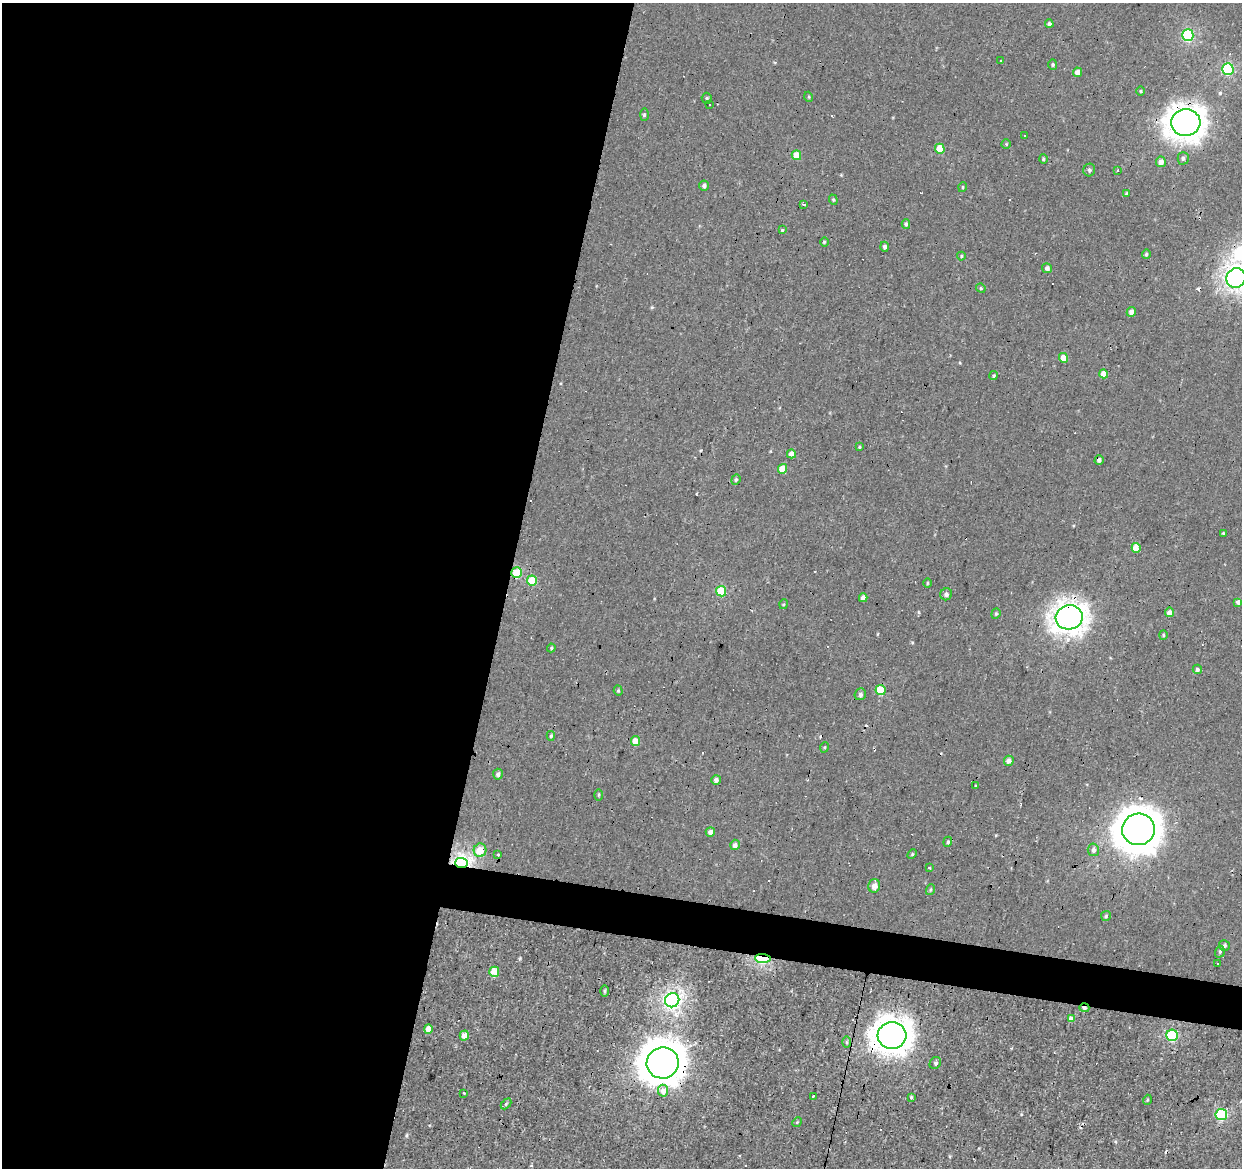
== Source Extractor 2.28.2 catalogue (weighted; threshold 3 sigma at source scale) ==
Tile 5 of 4 x 4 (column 1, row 2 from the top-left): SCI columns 5-1244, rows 2613-3778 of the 4965 x 5165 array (HDU 1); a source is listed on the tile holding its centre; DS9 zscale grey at full resolution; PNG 1244 x 1170 px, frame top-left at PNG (2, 3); each listed source drawn as its Kron ellipse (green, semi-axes under 4 px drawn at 4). Shown black and unused: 43% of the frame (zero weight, under 2 of 3 exposures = <1% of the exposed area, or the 3 px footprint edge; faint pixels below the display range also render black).
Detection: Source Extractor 2.28.2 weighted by HDU 2 'WHT'; one run over the whole footprint, this tile lists its part. Background 6.68e-04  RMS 0.0053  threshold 0.0239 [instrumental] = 3 sigma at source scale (4.5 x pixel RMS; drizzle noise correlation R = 1.50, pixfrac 1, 0.0396/0.0396 arcsec/px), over >= 5 px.
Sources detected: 124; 16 cosmic-ray / hot-pixel residue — neither listed nor drawn; the other 108 listed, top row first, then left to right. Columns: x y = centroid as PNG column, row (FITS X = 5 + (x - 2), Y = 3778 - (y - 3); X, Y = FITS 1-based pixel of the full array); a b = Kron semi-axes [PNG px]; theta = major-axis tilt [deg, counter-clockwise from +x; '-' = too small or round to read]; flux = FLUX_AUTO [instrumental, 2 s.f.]
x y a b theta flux
1049 24 4 4 - 1.3
1188 35 6 5 - 53
1001 61 3 3 - 0.9
1053 64 5 4 - 0.71
1228 69 6 5 - 50
1077 72 4 4 - 3.5
1141 91 5 3 - 0.54
809 97 5 3 - 0.47
707 98 5 5 - 0.76
710 105 3 2 - 0.42
644 115 6 3 89 0.83
1186 123 15 13 4 580
1024 136 3 2 - 0.81
1006 144 4 4 - 0.54
940 149 5 5 - 11
796 155 5 4 - 9.3
1183 158 6 5 - 1.4
1043 159 4 4 - 0.6
1161 162 5 5 - 3.6
1089 170 6 6 - 1.2
1117 171 3 3 - 0.73
704 186 5 5 - 1.4
963 187 5 3 - 0.42
1126 193 3 3 - 2.8
833 200 5 4 - 0.66
803 204 3 3 - 3.3
906 224 5 4 - 0.9
782 230 3 3 - 3.2
824 242 5 3 - 0.65
884 247 5 4 - 1.4
1146 254 5 4 - 0.75
961 256 4 4 - 0.68
1047 268 5 5 - 1.9
1236 278 10 9 - 230
981 288 5 4 - 0.66
1131 312 5 4 - 2.7
1064 358 5 4 - 6.6
1104 374 4 4 - 6.3
994 376 4 4 - 0.76
859 447 4 4 - 0.53
791 454 4 4 - 3.8
1099 460 5 4 - 1.5
782 469 5 4 - 9
736 480 5 4 - 0.81
1223 533 3 3 - 0.49
1136 548 5 4 - 8.9
517 573 5 5 - 17
532 580 5 5 - 14
927 583 5 3 - 0.53
721 591 5 5 - 24
946 594 6 5 - 1.8
863 598 4 4 - 3.1
1238 602 4 4 - 1.6
784 604 5 3 - 0.56
1169 612 4 4 - 2.9
996 614 5 4 - 0.72
1069 617 13 12 - 410
1163 635 5 4 - 0.63
551 648 4 4 - 0.68
1197 669 5 4 - 1.3
881 690 5 5 - 16
618 691 5 4 - 0.73
860 694 6 5 - 1.4
551 736 5 4 - 0.79
636 741 5 4 - 7.7
825 747 5 3 - 0.49
1009 761 5 4 - 2.6
498 774 5 5 - 1.7
716 780 5 4 - 2.1
975 786 4 2 - 0.47
599 795 5 3 - 0.62
1138 829 16 15 - 1100
710 832 5 4 - 3.1
948 842 5 4 - 0.68
735 845 5 5 - 2.2
480 850 7 6 - 9.5
1093 850 6 5 - 1.9
498 854 3 2 - 0.98
912 854 5 3 - 0.58
461 863 6 5 - 150
930 867 3 3 - 1.8
874 886 7 5 75 4
930 890 5 3 - 0.61
1106 916 5 5 - 0.76
1224 945 5 5 - 1.2
1220 952 6 4 71 0.88
763 959 8 4 -6 44
1217 963 3 2 - 0.79
494 972 5 5 - 8.9
605 991 6 4 90 0.73
672 1000 7 7 - 150
1084 1008 5 4 - 1.3
1071 1019 4 4 - 3.8
428 1029 5 4 - 5.4
1172 1035 6 5 - 43
464 1036 5 4 - 5.1
892 1036 14 13 - 640
847 1042 6 4 -89 0.78
663 1063 16 15 - 1100
935 1063 6 5 - 1
663 1091 6 5 - 5.3
464 1093 3 2 - 0.55
813 1096 3 2 - 0.68
911 1097 4 4 - 0.59
1147 1100 5 3 - 0.5
506 1104 6 4 46 0.71
1221 1115 6 5 - 50
797 1122 5 4 - 0.56
Overlapping masked pixels (flux is a lower limit): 10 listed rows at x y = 1186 123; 1099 460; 517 573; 1069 617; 461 863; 763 959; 1084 1008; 1071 1019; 892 1036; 663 1063
Isophote crosses this tile's border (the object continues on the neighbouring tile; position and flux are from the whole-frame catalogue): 1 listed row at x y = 1236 278